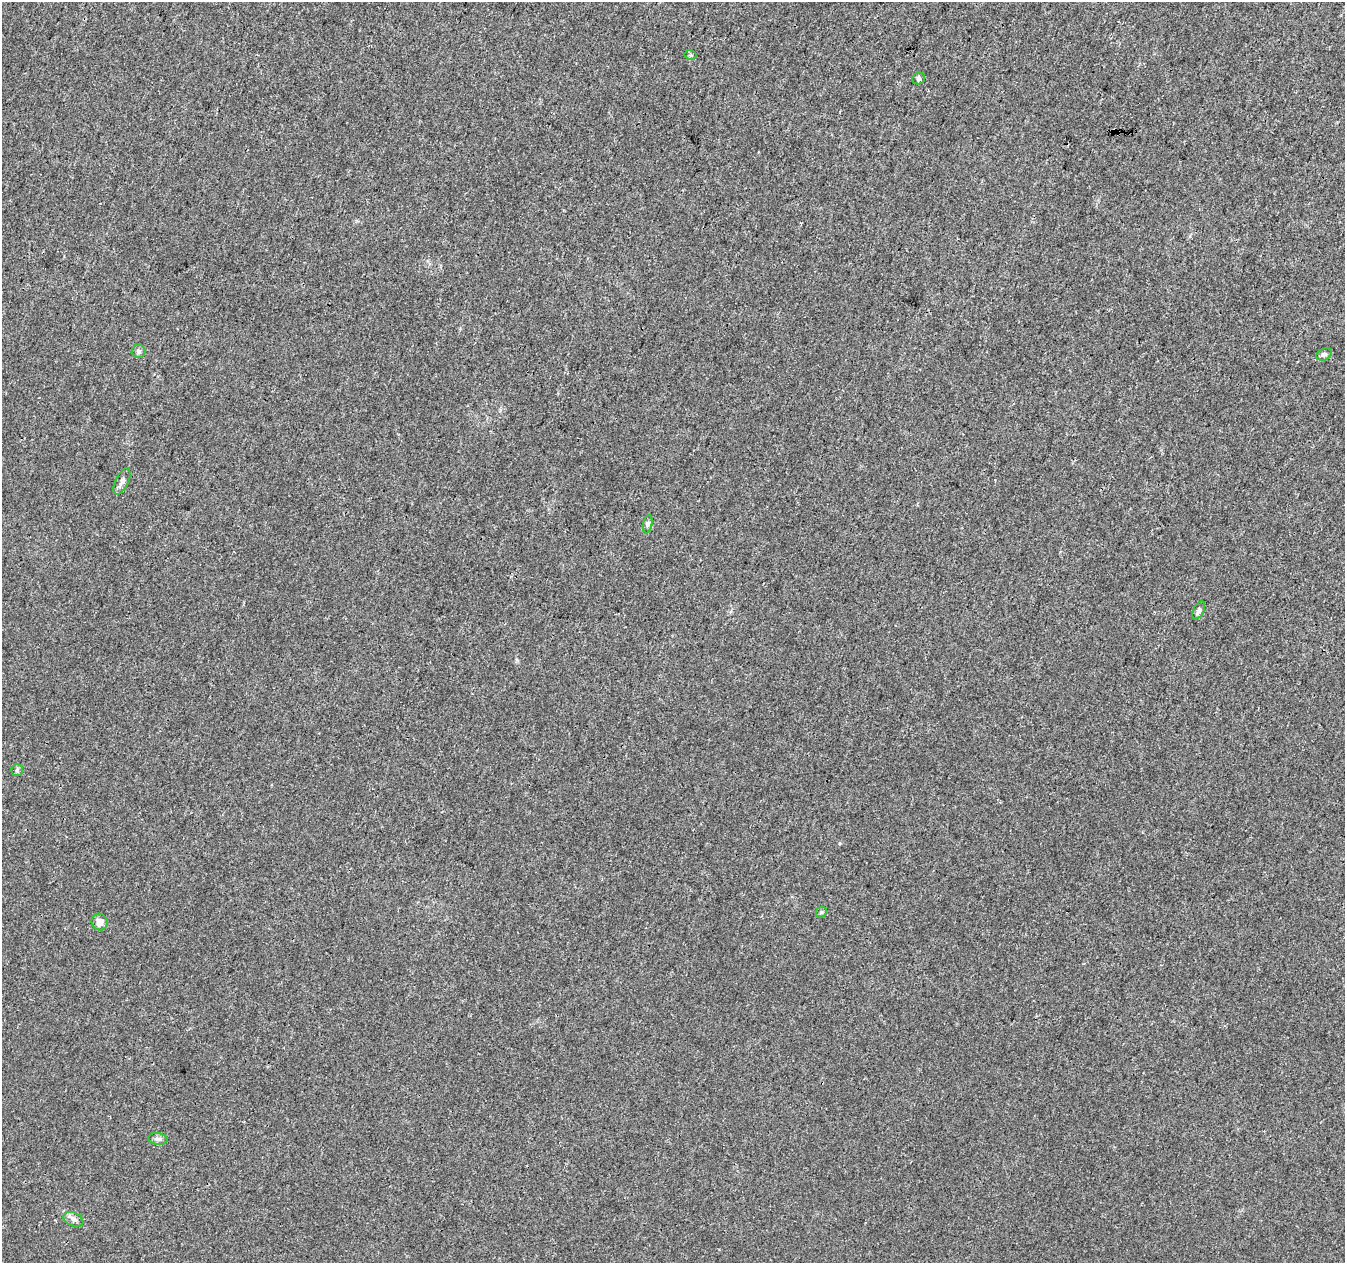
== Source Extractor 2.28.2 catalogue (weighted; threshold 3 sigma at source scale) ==
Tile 10 of 4 x 4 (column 2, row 3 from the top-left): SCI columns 1346-2688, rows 1480-2740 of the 5385 x 5542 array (HDU 1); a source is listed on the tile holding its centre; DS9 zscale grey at full resolution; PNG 1347 x 1265 px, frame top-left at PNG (2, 2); each listed source drawn as its Kron ellipse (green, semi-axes under 4 px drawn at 4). Shown black and unused: <1% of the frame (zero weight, under 3 of 4 exposures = <1% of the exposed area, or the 3 px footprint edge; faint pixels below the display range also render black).
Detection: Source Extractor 2.28.2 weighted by HDU 2 'WHT'; one run over the whole footprint, this tile lists its part. Background 0.00635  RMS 0.0029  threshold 0.013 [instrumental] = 3 sigma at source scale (4.5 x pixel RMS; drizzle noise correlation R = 1.50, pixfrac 1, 0.0396/0.0396 arcsec/px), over >= 5 px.
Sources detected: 12; all 12 listed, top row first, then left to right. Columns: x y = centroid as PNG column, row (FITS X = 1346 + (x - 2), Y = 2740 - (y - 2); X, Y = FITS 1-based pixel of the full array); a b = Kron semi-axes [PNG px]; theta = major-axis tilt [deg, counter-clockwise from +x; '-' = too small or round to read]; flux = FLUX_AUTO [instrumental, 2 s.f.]
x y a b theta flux
690 55 6 4 -12 0.63
918 78 6 6 - 0.56
139 351 7 6 - 0.76
1324 354 8 5 25 0.73
122 481 14 6 64 1.4
648 524 9 4 79 0.67
1199 610 10 5 63 1
17 770 6 5 - 0.55
821 912 6 5 - 0.47
99 922 8 8 - 2.1
158 1139 9 6 -9 0.84
73 1219 10 6 -24 1.2